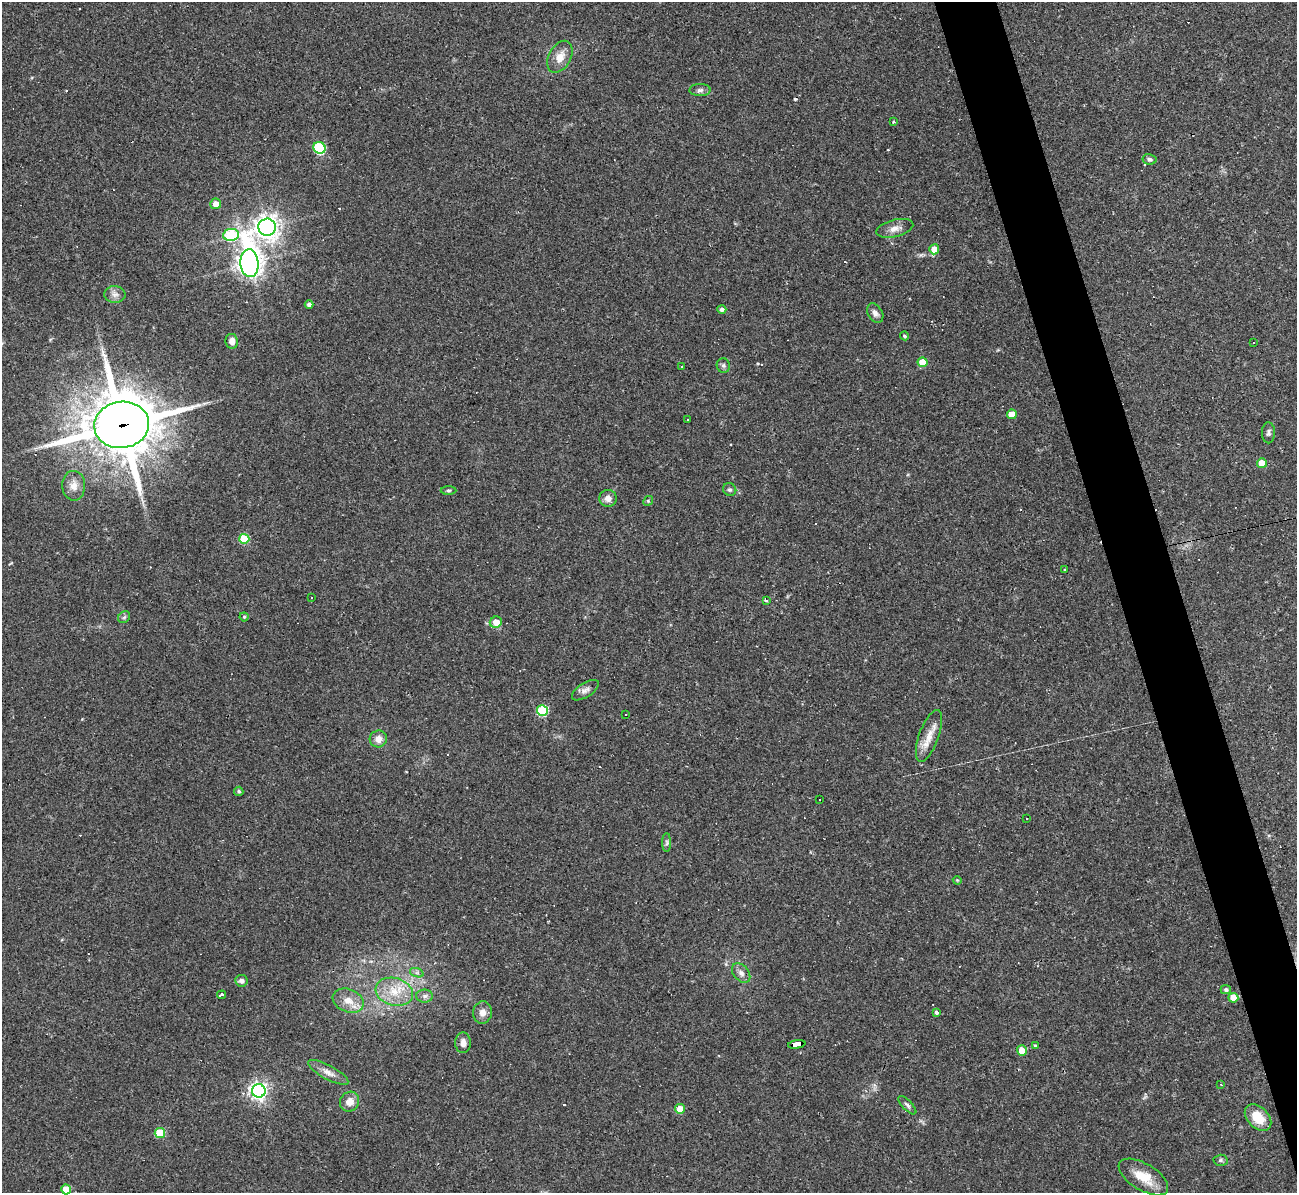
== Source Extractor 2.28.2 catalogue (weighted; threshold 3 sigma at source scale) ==
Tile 6 of 4 x 4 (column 2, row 2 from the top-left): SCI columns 1297-2591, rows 2523-3713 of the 5182 x 5165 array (HDU 1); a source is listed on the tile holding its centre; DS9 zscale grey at full resolution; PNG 1299 x 1195 px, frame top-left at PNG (2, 2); each listed source drawn as its Kron ellipse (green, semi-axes under 4 px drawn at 4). Shown black and unused: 4% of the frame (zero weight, under 2 of 3 exposures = <1% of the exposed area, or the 3 px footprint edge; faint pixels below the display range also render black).
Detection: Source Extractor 2.28.2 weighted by HDU 2 'WHT'; one run over the whole footprint, this tile lists its part. Background 0.11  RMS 0.0065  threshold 0.0293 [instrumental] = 3 sigma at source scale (4.5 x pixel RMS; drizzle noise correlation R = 1.50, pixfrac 1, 0.05/0.05 arcsec/px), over >= 5 px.
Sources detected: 92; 18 cosmic-ray / hot-pixel residue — neither listed nor drawn; the other 74 listed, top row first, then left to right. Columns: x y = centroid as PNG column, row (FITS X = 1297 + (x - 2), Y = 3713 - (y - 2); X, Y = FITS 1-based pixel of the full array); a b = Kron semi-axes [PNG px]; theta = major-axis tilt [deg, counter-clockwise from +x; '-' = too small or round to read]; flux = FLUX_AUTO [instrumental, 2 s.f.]
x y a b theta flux
560 57 17 11 62 7.9
700 90 10 6 1 2.2
893 122 3 2 - 0.57
319 148 6 5 - 61
1149 159 7 5 -11 1.4
216 204 5 5 - 5.4
267 227 9 8 - 530
895 228 19 8 14 5.4
231 235 8 6 6 59
934 249 5 5 - 8.8
249 263 14 9 -86 580
115 294 11 8 -4 3.1
309 305 4 4 - 3.2
722 309 4 4 - 2
875 313 10 7 -58 2.8
905 336 4 4 - 1.1
232 341 7 6 - 4.1
1254 343 2 2 - 0.48
923 362 5 5 - 17
723 366 7 6 - 1.6
681 367 2 2 - 0.41
1012 414 5 5 - 10
687 419 2 2 - 0.51
122 425 27 23 8 4100
1268 433 10 6 89 1.9
1262 463 5 5 - 9.3
74 486 15 11 -87 6.5
448 490 8 3 0 0.95
730 490 7 6 - 1.5
608 498 8 8 - 3.9
648 501 5 4 - 0.82
244 539 5 5 - 28
1064 570 4 2 - 0.57
312 598 2 2 - 0.57
766 600 4 3 - 1.6
124 617 6 5 - 1.2
244 617 4 4 - 0.84
496 622 6 5 - 7.9
585 690 15 7 32 3.1
542 711 5 5 - 47
625 714 3 3 - 1.6
929 736 27 10 70 9.7
378 739 9 8 - 5.3
239 791 5 4 - 1.4
819 800 3 2 - 0.67
1027 818 3 2 - 0.66
667 843 9 4 90 1.4
957 880 4 3 - 0.6
417 973 7 4 -18 1.5
741 973 11 7 -49 3.3
241 981 6 5 - 2.5
1226 990 5 4 - 1.6
394 992 19 13 -16 15
222 995 4 3 - 4.2
425 996 8 6 0 2.3
1233 998 5 4 - 9.1
348 1001 16 11 -22 8.5
937 1012 4 3 - 2.3
482 1013 11 9 83 4.7
463 1043 10 8 -88 3.7
797 1044 9 4 10 140
1035 1046 4 3 - 0.76
1022 1050 5 5 - 11
328 1072 23 7 -28 5.3
1221 1085 3 2 - 0.87
259 1091 7 7 - 280
350 1102 10 9 - 6.3
907 1105 12 5 -46 1.7
680 1109 5 5 - 12
1258 1117 16 10 -46 15
160 1133 5 5 - 25
1220 1160 7 5 2 1.3
1143 1177 28 13 -31 15
66 1189 5 5 - 13
Overlapping masked pixels (flux is a lower limit): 2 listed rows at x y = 122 425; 797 1044
Isophote crosses this tile's border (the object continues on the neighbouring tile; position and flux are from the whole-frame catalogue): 1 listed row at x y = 66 1189